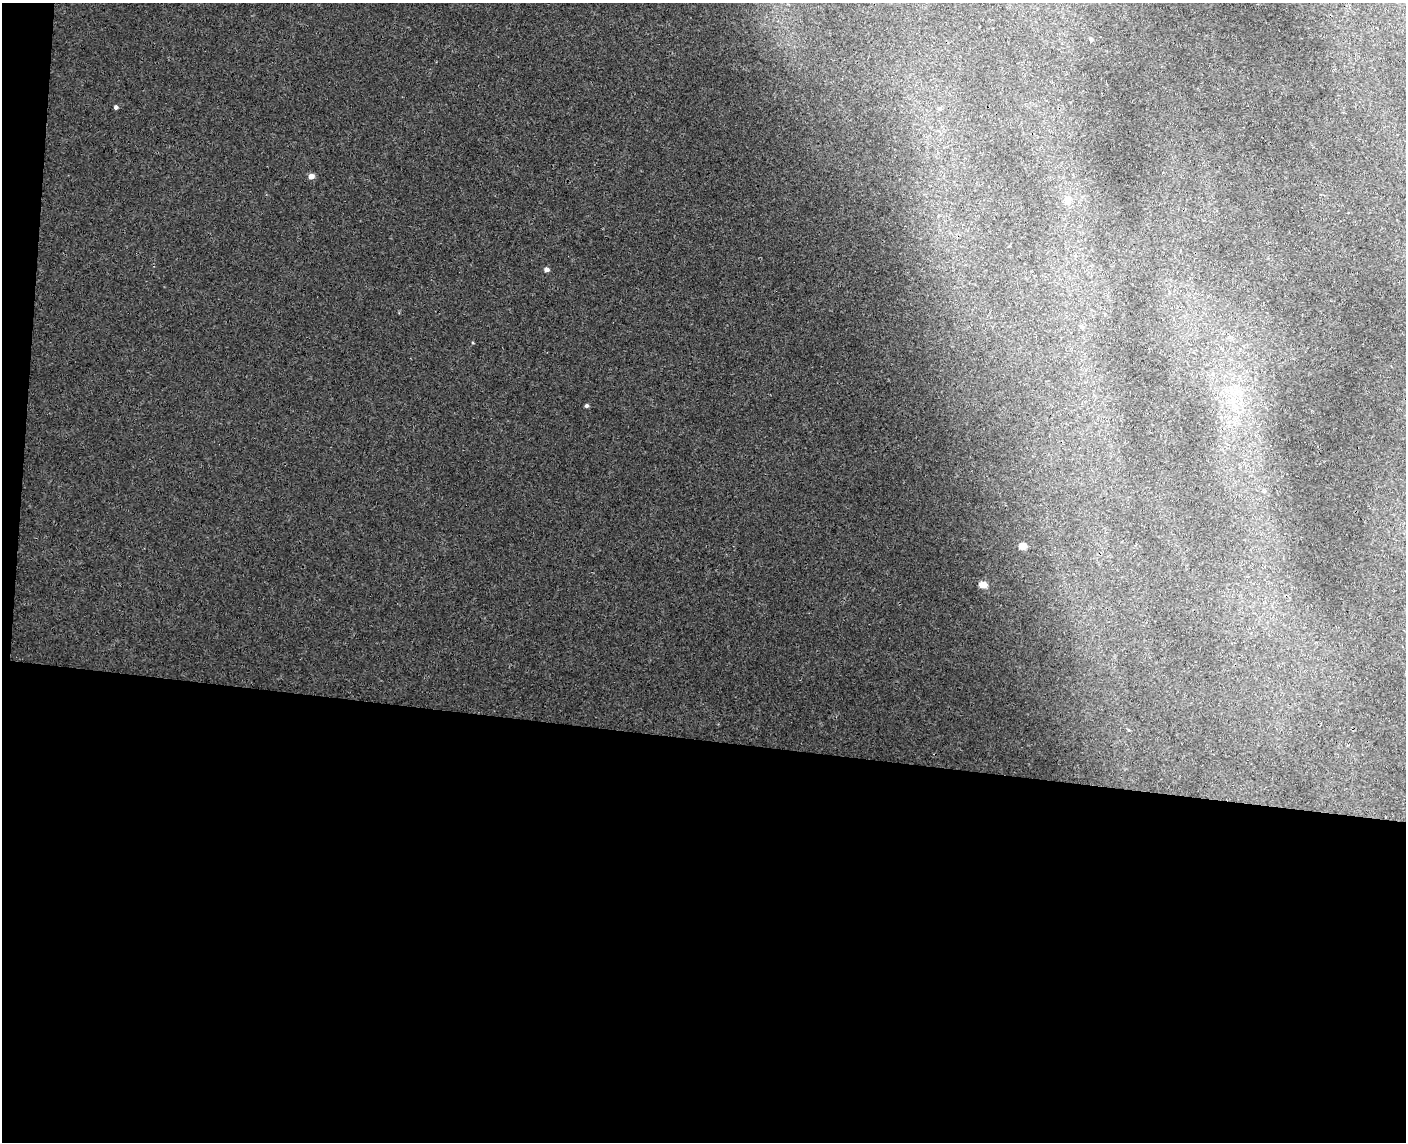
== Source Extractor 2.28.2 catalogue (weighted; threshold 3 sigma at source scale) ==
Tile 10 of 3 x 4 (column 1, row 4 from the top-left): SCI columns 165-1568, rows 12-1151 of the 4652 x 4579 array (HDU 1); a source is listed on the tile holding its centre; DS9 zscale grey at full resolution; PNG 1408 x 1144 px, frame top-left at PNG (2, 3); no overlay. Shown black and unused: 37% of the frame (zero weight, under 3 of 4 exposures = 6% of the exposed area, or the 3 px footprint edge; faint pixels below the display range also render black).
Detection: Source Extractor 2.28.2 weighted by HDU 2 'WHT'; one run over the whole footprint, this tile lists its part. Background 0.00928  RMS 0.0036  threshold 0.0163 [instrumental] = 3 sigma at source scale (4.5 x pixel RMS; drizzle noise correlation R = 1.50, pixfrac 1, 0.05/0.05 arcsec/px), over >= 5 px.
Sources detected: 10; all 10 listed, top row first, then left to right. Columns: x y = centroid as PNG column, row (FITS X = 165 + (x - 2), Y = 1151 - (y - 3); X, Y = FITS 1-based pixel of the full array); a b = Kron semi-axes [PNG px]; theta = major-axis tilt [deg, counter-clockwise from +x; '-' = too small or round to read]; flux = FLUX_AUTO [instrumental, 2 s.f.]
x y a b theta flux
1091 39 5 4 - 0.82
116 107 4 4 - 0.85
939 109 6 5 - 0.6
311 176 5 5 - 2.7
1068 200 6 5 - 3.3
546 269 5 4 - 1.6
1081 326 6 5 - 0.75
586 405 4 4 - 0.72
1022 546 5 4 - 6.7
982 585 5 4 - 6.5